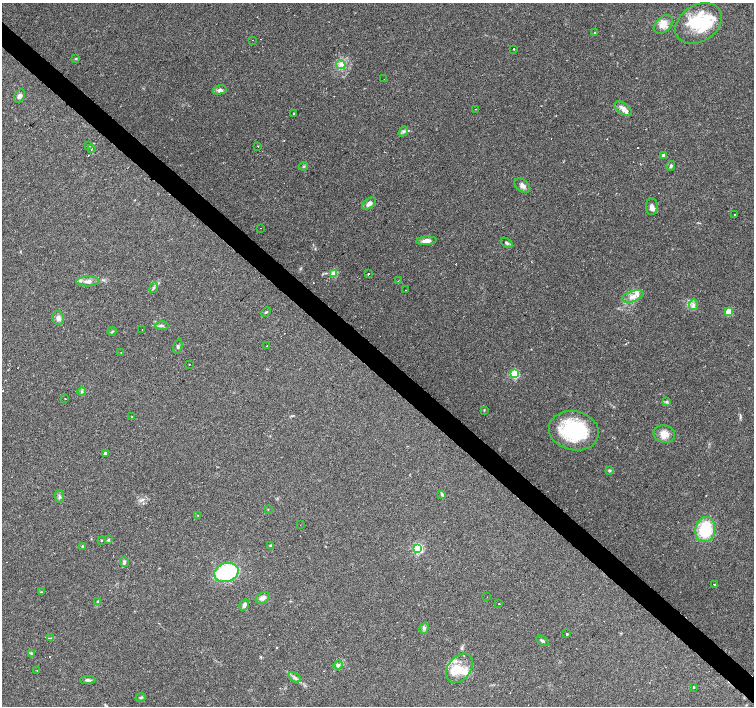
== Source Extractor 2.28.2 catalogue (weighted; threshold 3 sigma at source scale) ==
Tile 6 of 4 x 4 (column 2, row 2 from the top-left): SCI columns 1505-3008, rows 2978-4385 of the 6017 x 6019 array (HDU 1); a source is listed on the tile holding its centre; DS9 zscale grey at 2 x 2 block average (1 PNG px = mean of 2 x 2 image px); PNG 756 x 708 px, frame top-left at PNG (2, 3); each listed source drawn as its Kron ellipse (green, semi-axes under 4 px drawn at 4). Shown black and unused: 4% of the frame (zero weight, under 2 of 3 exposures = <1% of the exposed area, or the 3 px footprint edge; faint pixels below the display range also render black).
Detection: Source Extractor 2.28.2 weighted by HDU 2 'WHT'; one run over the whole footprint, this tile lists its part. Background 0.0781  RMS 0.006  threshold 0.027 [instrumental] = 3 sigma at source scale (4.5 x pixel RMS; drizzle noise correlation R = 1.50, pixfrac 1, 0.0396/0.0396 arcsec/px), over >= 5 px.
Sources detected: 113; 1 inside a brighter object's white glare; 16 cosmic-ray / hot-pixel residue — neither listed nor drawn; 9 inside a brighter listed object's ellipse — not listed separately; the other 87 listed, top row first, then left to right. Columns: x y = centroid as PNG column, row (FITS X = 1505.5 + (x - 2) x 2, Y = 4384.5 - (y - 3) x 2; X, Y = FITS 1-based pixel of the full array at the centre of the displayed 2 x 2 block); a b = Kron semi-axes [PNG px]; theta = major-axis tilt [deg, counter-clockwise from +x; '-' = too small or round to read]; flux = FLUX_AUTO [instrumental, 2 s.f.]
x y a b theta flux
698 23 25 18 33 65
663 24 11 7 43 15
594 33 2 2 - 1.7
252 40 2 2 - 0.39
514 49 2 2 - 3
76 59 3 2 - 1
341 65 5 4 - 4.1
384 79 2 2 - 0.56
220 90 7 4 14 4.7
20 96 7 5 61 5.3
623 108 10 5 -35 8.7
475 109 2 2 - 0.34
294 114 2 2 - 22
403 131 5 3 - 2.6
88 146 3 2 - 1.1
257 146 2 2 - 0.76
91 149 2 2 - 0.88
664 156 3 3 - 10
303 166 4 3 - 1.4
671 166 5 3 - 2.1
522 185 9 6 -41 5.9
369 204 8 5 38 6.6
652 207 8 5 -89 6.5
734 215 2 2 - 2.9
261 228 2 2 - 0.69
426 241 10 4 4 8.2
507 243 6 3 -35 2.4
334 274 3 3 - 33
368 274 2 2 - 11
88 281 11 5 1 7.2
398 281 2 2 - 0.7
154 288 5 3 - 2.2
405 290 2 2 - 0.64
633 296 11 5 20 8.8
694 305 5 2 - 2.8
266 312 5 2 - 1.2
729 312 3 3 - 36
58 318 7 5 -78 6.1
162 326 7 3 0 3
142 330 2 2 - 0.55
112 331 4 2 - 1.3
178 346 7 2 75 2
267 346 2 2 - 0.69
121 352 2 2 - 1.4
189 364 2 2 - 1.7
515 374 3 3 - 86
82 392 4 3 - 2.1
65 399 2 2 - 2.5
667 401 4 3 - 1.8
484 410 4 2 - 0.93
132 417 2 2 - 3
574 431 25 19 -12 110
664 434 10 8 -9 13
105 453 3 3 - 2.2
610 470 3 3 - 1.5
442 494 4 3 - 1.6
59 496 6 3 -84 2.5
268 509 3 2 - 0.53
198 515 2 2 - 1.8
300 525 2 2 - 0.6
705 530 12 10 79 64
101 540 3 2 - 0.8
108 540 4 3 - 1.7
82 546 2 2 - 1.4
270 546 4 3 - 1.4
418 548 3 3 - 120
124 562 5 4 - 2.8
226 573 12 9 16 120
714 585 2 2 - 1.6
41 592 3 3 - 1.1
487 597 2 2 - 0.55
263 598 7 5 31 5.4
98 602 4 3 - 1.7
499 604 2 2 - 0.62
244 605 6 4 59 4
424 628 6 4 73 2.9
567 634 2 2 - 49
51 638 3 2 - 1.5
542 641 6 3 -34 2.4
31 653 4 3 - 1.4
338 665 5 4 - 2.9
459 668 16 11 52 24
37 670 2 2 - 0.62
294 677 6 3 -36 3.7
88 680 7 3 -2 3
694 687 2 2 - 1.2
141 697 5 3 - 1.8
Diffuse or blended objects may show on this block-average render without a row.